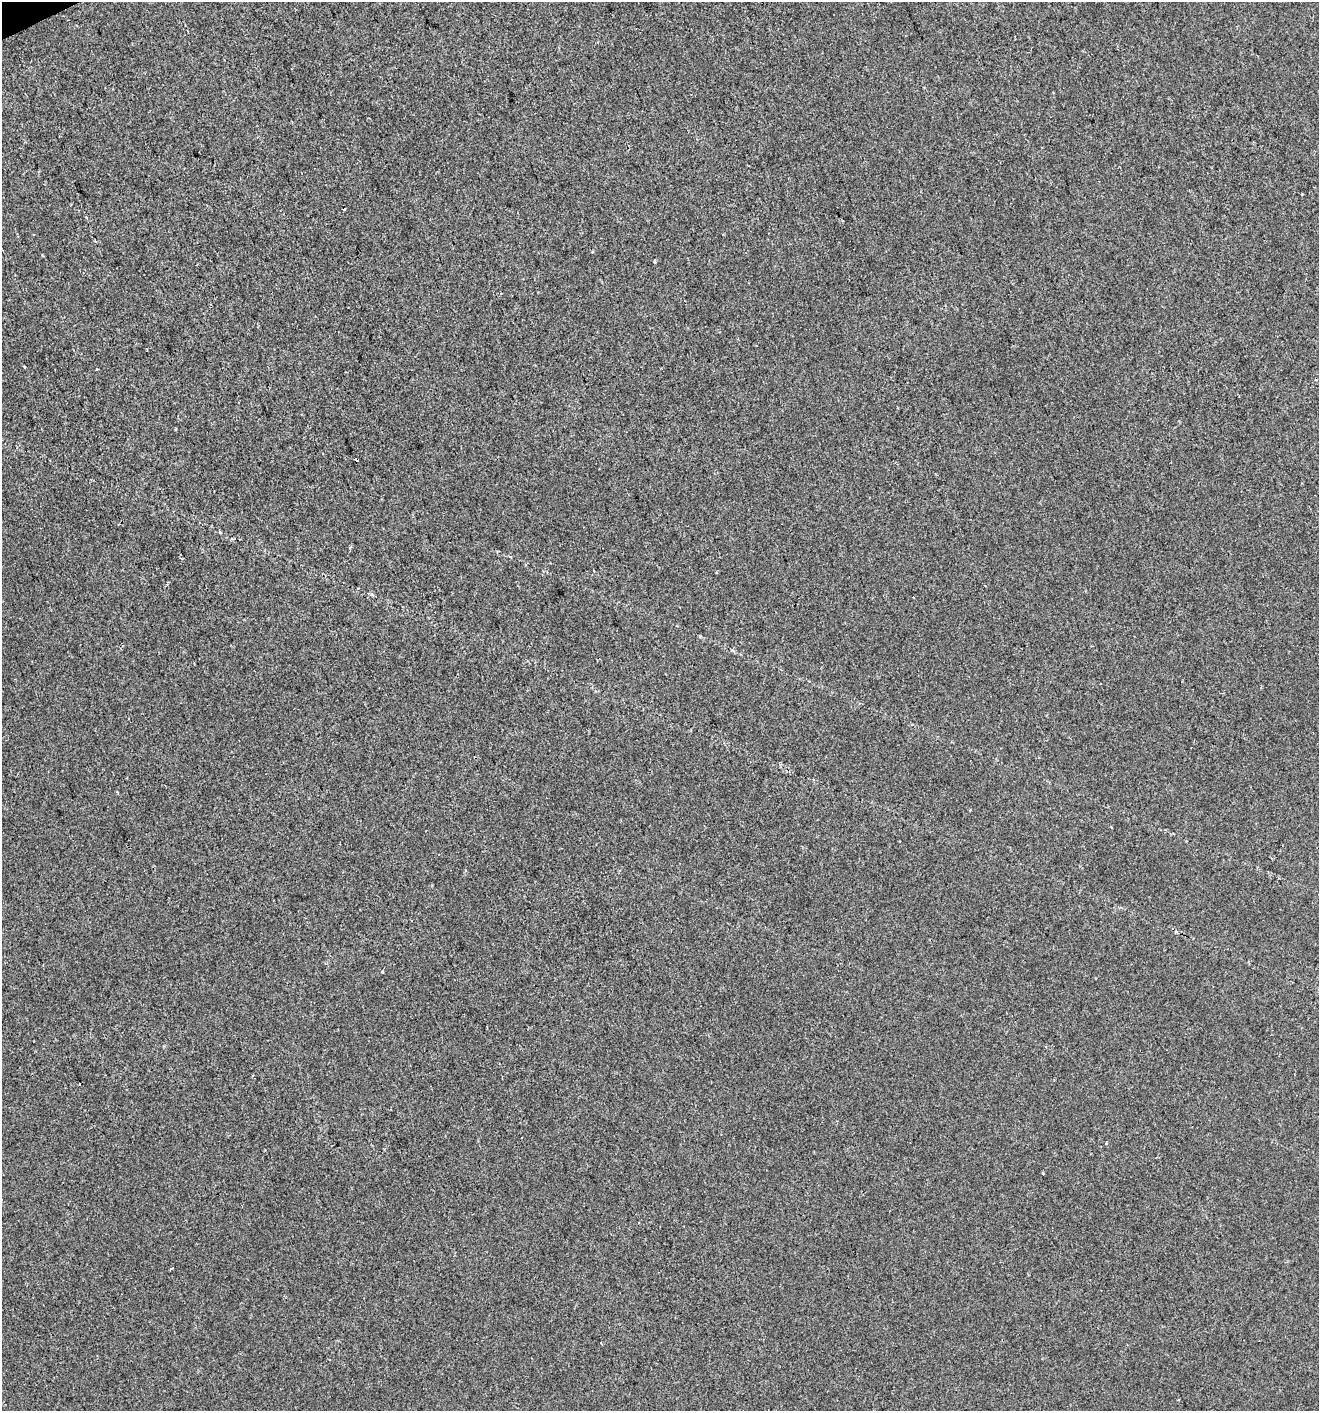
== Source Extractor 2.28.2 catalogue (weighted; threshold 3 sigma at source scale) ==
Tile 11 of 4 x 4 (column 3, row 3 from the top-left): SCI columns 2719-4035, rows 1411-2819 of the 5495 x 5637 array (HDU 1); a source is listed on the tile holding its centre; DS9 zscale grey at full resolution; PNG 1321 x 1413 px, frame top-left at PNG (2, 2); no overlay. Shown black and unused: <1% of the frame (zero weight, under 2 of 3 exposures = <1% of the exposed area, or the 3 px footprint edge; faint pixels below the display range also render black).
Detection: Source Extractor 2.28.2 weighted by HDU 2 'WHT'; one run over the whole footprint, this tile lists its part. Background 0.00269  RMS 0.0048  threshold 0.0217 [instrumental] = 3 sigma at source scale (4.5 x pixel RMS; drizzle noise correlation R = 1.50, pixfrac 1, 0.0396/0.0396 arcsec/px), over >= 5 px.
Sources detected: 14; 5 cosmic-ray / hot-pixel residue — not listed; the other 9 listed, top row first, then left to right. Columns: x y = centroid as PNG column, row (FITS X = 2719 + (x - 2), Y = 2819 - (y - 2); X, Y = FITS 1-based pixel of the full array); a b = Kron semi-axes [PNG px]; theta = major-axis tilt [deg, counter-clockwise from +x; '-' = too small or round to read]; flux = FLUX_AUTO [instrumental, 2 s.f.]
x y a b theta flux
655 261 4 3 - 0.79
96 369 3 3 - 1.4
1316 380 4 2 - 0.39
220 532 5 3 - 0.54
181 559 3 3 - 0.51
382 971 3 3 - 0.74
1106 1143 4 3 - 0.74
1043 1173 4 2 - 0.44
171 1268 3 2 - 0.8